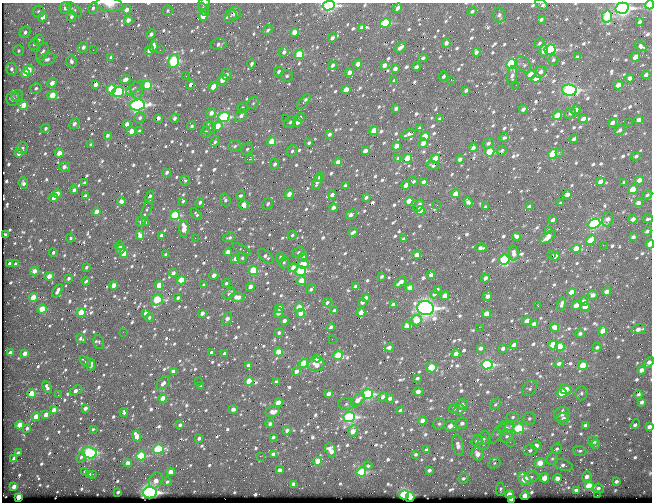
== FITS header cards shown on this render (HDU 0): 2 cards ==
NAXIS1  =                  650 / Width of table row in bytes
NAXIS2  =                  500 / Number of rows in table

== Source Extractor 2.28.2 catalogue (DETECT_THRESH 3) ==
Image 650 x 500 px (HDU 0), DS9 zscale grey, 1 PNG px = 1 image px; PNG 654 x 504 px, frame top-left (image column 1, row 500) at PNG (2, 3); each listed source drawn as its Kron ellipse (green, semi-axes under 4 px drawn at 4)
Background 379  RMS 1.5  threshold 4.62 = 3 sigma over >= 5 px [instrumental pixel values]
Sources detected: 936; of the 936, the 500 brightest by FLUX_AUTO listed and drawn (436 fainter detections omitted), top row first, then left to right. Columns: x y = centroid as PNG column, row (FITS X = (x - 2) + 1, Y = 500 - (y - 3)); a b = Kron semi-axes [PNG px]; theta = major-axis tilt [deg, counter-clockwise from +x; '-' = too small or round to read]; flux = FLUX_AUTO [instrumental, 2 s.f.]
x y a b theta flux
109 4 13 7 -8 950
204 4 6 5 - 240
541 4 7 3 -32 570
329 5 6 5 - 18000
650 5 4 4 - 8500
65 8 6 5 - 490
93 8 6 4 64 260
397 8 5 3 - 370
622 8 6 5 - 32000
204 9 7 4 -64 330
74 10 9 5 -41 240
127 10 5 4 - 610
167 10 5 5 - 200
472 11 5 4 - 220
39 12 6 6 - 330
235 14 6 6 - 600
499 15 7 6 - 390
71 16 5 4 - 290
203 16 5 4 - 1300
230 16 7 5 49 290
43 17 5 4 - 1300
607 17 6 5 - 5500
541 19 4 3 - 270
128 20 4 4 - 650
639 22 4 3 - 270
385 23 5 4 - 6100
361 28 4 3 - 280
268 30 5 4 - 240
25 32 6 5 - 410
294 32 4 4 - 1100
151 34 5 4 - 410
332 38 5 3 - 330
39 40 5 5 - 260
446 43 5 4 - 450
539 43 5 4 - 210
34 44 6 5 - 240
219 44 8 6 9 400
153 46 6 4 78 720
641 46 6 3 -26 350
83 47 5 4 - 370
400 47 6 3 48 570
550 49 5 5 - 9900
93 50 2 2 - 250
149 50 5 4 - 550
160 50 2 2 - 580
18 51 5 5 - 230
544 51 6 4 86 600
42 52 9 5 66 440
284 52 5 4 - 370
476 52 4 4 - 410
299 54 5 4 - 4100
111 57 4 3 - 220
577 57 4 3 - 250
635 57 5 4 - 1200
422 58 5 3 - 260
47 59 8 6 16 370
553 60 5 5 - 210
71 61 6 5 - 310
173 61 7 5 78 9200
252 64 5 3 - 300
358 64 4 4 - 870
511 64 5 4 - 7900
524 64 9 6 -52 300
333 65 4 3 - 290
384 65 4 3 - 560
416 67 4 3 - 570
11 69 6 5 - 330
395 69 4 3 - 530
29 70 5 4 - 1600
279 72 5 4 - 350
349 72 4 3 - 650
541 72 6 5 - 460
25 73 4 4 - 1600
227 74 5 5 - 340
531 75 5 4 - 2500
646 75 4 3 - 390
186 76 3 2 - 220
287 76 6 5 - 220
444 76 4 3 - 230
512 76 9 5 82 320
536 78 5 4 - 2100
630 78 4 3 - 590
126 79 5 4 - 520
223 80 5 4 - 1600
451 80 2 2 - 770
394 81 4 3 - 310
52 83 5 3 - 760
96 84 4 3 - 560
190 84 5 4 - 380
147 85 5 4 - 4400
516 85 2 2 - 210
618 85 4 4 - 1000
213 87 5 4 - 1700
36 88 6 5 - 270
135 88 10 4 37 290
111 89 5 4 - 2800
136 90 9 6 -80 290
346 90 4 4 - 1300
466 90 4 3 - 230
569 90 7 5 -3 23000
118 92 6 5 - 8400
52 95 5 4 - 2000
17 96 6 5 - 300
12 99 7 6 - 490
304 102 9 4 53 700
253 103 6 5 - 240
24 105 4 4 - 1800
137 105 7 5 7 22000
242 108 5 4 - 230
396 108 4 3 - 340
523 109 4 3 - 390
576 110 5 4 - 570
211 113 5 4 - 770
570 113 6 5 - 210
558 115 5 4 - 2500
241 116 7 5 48 440
224 117 5 5 - 11000
300 117 4 4 - 270
140 118 6 5 - 340
158 118 4 4 - 430
174 118 4 4 - 330
285 118 2 2 - 220
439 119 4 3 - 210
583 119 4 4 - 830
639 120 4 4 - 710
290 122 6 5 - 260
298 122 5 4 - 720
628 122 2 2 - 300
613 123 4 3 - 620
74 124 6 5 - 410
127 124 4 3 - 850
192 126 4 4 - 240
218 126 5 4 - 2300
46 128 4 4 - 250
209 128 6 6 - 270
419 128 4 3 - 240
620 130 6 4 40 330
131 131 4 4 - 1200
139 131 4 3 - 250
374 131 4 4 - 2000
206 132 5 4 - 390
329 134 4 3 - 340
408 134 7 4 19 350
107 135 4 3 - 270
425 137 5 4 - 3300
504 138 4 4 - 220
574 139 4 3 - 330
215 142 5 4 - 250
272 142 4 4 - 2700
309 143 4 3 - 250
423 143 5 4 - 700
488 143 6 5 - 340
91 144 3 3 - 210
235 146 7 5 21 290
396 146 4 3 - 1100
22 148 6 5 - 300
473 148 4 3 - 370
247 149 6 5 - 240
502 150 5 4 - 220
292 151 6 5 - 270
365 151 4 3 - 650
490 152 5 4 - 5200
559 152 3 2 - 410
19 153 4 4 - 750
59 153 4 4 - 1200
553 154 5 4 - 3600
636 156 5 4 - 250
398 158 4 3 - 240
407 158 5 4 - 2500
435 158 4 4 - 1400
249 159 4 3 - 2600
460 159 4 3 - 440
338 162 4 3 - 650
275 164 5 4 - 370
433 165 6 4 -18 220
64 167 5 5 - 490
167 172 4 3 - 300
319 177 5 4 - 270
185 180 5 5 - 210
639 180 4 3 - 710
413 181 5 3 - 250
317 182 8 4 67 580
423 182 4 3 - 420
600 182 4 4 - 1000
624 182 4 3 - 240
23 183 6 4 -68 420
84 183 3 3 - 240
406 185 4 3 - 970
345 186 3 3 - 230
74 190 4 3 - 350
633 190 5 4 - 2900
57 194 4 4 - 1000
289 194 5 4 - 1100
455 194 4 4 - 1300
567 194 4 4 - 670
332 195 4 3 - 530
647 195 5 4 - 210
85 196 3 3 - 280
241 196 4 4 - 270
150 197 6 3 78 560
366 197 4 3 - 280
53 198 4 4 - 570
225 200 6 5 - 250
121 201 4 4 - 410
183 201 4 3 - 200
409 201 4 4 - 1100
200 202 4 4 - 280
468 202 5 4 - 370
561 203 4 3 - 280
638 203 4 4 - 500
268 204 6 5 - 280
244 205 5 5 - 1100
437 205 2 2 - 230
419 206 6 3 61 520
485 207 4 3 - 240
529 207 4 3 - 320
333 208 4 3 - 670
147 209 10 4 65 270
420 210 4 4 - 1200
96 211 4 3 - 910
196 214 7 3 -50 200
351 214 6 3 38 600
175 215 5 4 - 6100
608 219 7 5 72 530
633 219 4 3 - 630
648 219 5 3 - 240
553 220 4 3 - 380
141 221 5 5 - 210
145 223 4 3 - 320
594 224 6 4 22 17000
184 229 9 5 -89 1300
548 231 4 3 - 280
647 231 4 3 - 270
353 232 5 3 - 280
6 235 4 3 - 340
140 235 4 4 - 730
162 235 4 3 - 520
292 235 5 4 - 210
517 236 4 4 - 360
548 237 8 4 41 1000
633 237 4 3 - 320
70 238 4 4 - 210
195 238 2 2 - 250
229 238 6 4 16 230
404 239 3 3 - 230
591 240 5 4 - 2000
650 244 4 3 - 1400
603 245 2 2 - 840
120 246 4 3 - 470
481 248 6 3 2 410
120 249 4 3 - 610
242 249 10 4 -30 210
576 249 5 4 - 1900
53 252 4 4 - 240
228 252 4 4 - 850
299 252 6 5 - 330
124 253 4 4 - 1600
514 253 7 5 -84 490
166 254 3 3 - 200
551 254 2 2 - 850
417 255 4 3 - 730
266 256 9 5 -41 440
555 256 4 4 - 1000
281 257 5 4 - 270
303 257 5 4 - 490
242 258 5 5 - 220
235 259 5 4 - 790
504 260 5 5 - 8100
284 262 6 4 75 220
9 263 3 3 - 210
15 264 4 3 - 280
303 264 5 4 - 1600
86 267 4 3 - 210
293 268 5 4 - 1000
253 270 5 4 - 4300
34 271 4 4 - 790
300 271 5 4 - 7900
173 273 4 4 - 470
214 275 4 4 - 570
431 275 4 4 - 580
49 276 4 4 - 1000
382 276 4 3 - 220
68 278 3 3 - 280
485 278 4 3 - 390
181 280 4 4 - 3100
86 281 4 3 - 220
301 281 5 4 - 1700
400 282 7 3 38 790
226 283 4 4 - 210
114 285 4 4 - 1200
159 285 4 4 - 1500
204 285 4 4 - 320
356 286 4 3 - 470
250 287 4 4 - 690
410 288 4 4 - 1400
311 289 5 3 - 310
437 289 3 3 - 210
58 291 7 3 59 490
607 291 4 4 - 690
571 292 4 4 - 1200
229 293 7 4 44 320
434 294 4 4 - 370
593 295 5 4 - 520
445 296 4 4 - 1000
488 296 5 4 - 550
237 297 7 4 -1 1000
33 298 4 4 - 2300
178 298 4 3 - 250
366 298 4 3 - 420
157 300 6 5 - 6000
362 302 4 3 - 230
584 302 4 4 - 1100
327 303 4 3 - 240
562 304 6 3 74 370
393 305 4 3 - 750
576 305 6 4 49 920
538 306 3 2 - 390
585 307 4 4 - 1000
279 308 4 4 - 600
299 308 4 4 - 3100
426 308 8 7 - 37000
42 309 4 4 - 2300
334 311 3 3 - 330
81 312 4 4 - 2400
361 312 4 4 - 1500
146 313 4 3 - 550
202 313 4 3 - 550
278 313 5 4 - 530
300 313 4 4 - 960
487 314 4 4 - 1400
149 317 4 4 - 240
227 319 7 4 67 590
416 320 5 5 - 2200
284 321 4 4 - 470
527 321 4 4 - 960
534 324 4 3 - 270
407 326 4 4 - 930
331 327 4 3 - 310
479 327 2 2 - 320
555 327 5 4 - 490
638 329 7 4 10 670
603 331 4 4 - 1100
123 332 2 2 - 320
279 333 4 4 - 300
580 334 4 3 - 260
81 339 5 3 - 280
332 339 2 2 - 300
99 342 7 5 -72 210
514 345 4 3 - 410
553 345 5 4 - 2900
560 346 4 4 - 1600
597 347 5 4 - 280
389 348 4 3 - 380
480 348 4 3 - 430
503 348 4 3 - 510
211 352 3 3 - 210
278 352 4 4 - 2000
10 353 4 3 - 580
25 353 4 3 - 870
224 353 4 3 - 230
456 354 4 4 - 1300
338 355 5 4 - 4200
317 358 4 4 - 570
85 362 7 2 -42 240
649 362 6 4 48 470
304 363 4 4 - 4200
559 363 4 4 - 350
91 365 6 3 84 400
248 365 4 3 - 310
316 365 8 7 - 1200
487 365 5 5 - 13000
583 365 5 4 - 1900
431 367 5 5 - 3600
642 370 4 4 - 680
173 371 4 4 - 570
296 371 4 4 - 570
417 378 3 3 - 210
198 381 2 2 - 280
249 381 4 4 - 2800
276 382 3 3 - 250
163 383 8 5 48 530
201 386 4 3 - 320
47 387 6 3 -65 330
530 388 8 6 53 260
566 389 6 5 - 1400
76 390 7 3 29 590
418 392 5 4 - 840
32 393 4 4 - 2000
562 393 5 4 - 2600
581 393 7 6 - 250
329 394 4 3 - 750
368 394 5 5 - 12000
638 394 4 3 - 210
58 395 2 2 - 330
383 397 5 4 - 500
163 398 4 4 - 1500
390 398 4 4 - 430
357 400 8 5 39 850
642 402 4 3 - 350
278 403 4 4 - 1800
346 404 8 5 2 230
462 404 6 5 - 380
495 404 6 4 42 200
85 408 4 3 - 480
454 408 5 4 - 250
233 409 4 4 - 450
54 410 4 3 - 740
459 410 5 5 - 520
400 411 4 3 - 460
124 412 4 3 - 200
273 412 7 5 10 720
562 414 8 7 - 380
46 415 4 3 - 820
36 416 4 3 - 1300
349 417 6 5 - 15000
513 417 6 5 - 230
529 418 6 6 - 280
563 419 6 6 - 590
422 420 4 4 - 620
462 423 6 5 - 370
270 424 4 4 - 410
439 424 6 5 - 240
635 424 5 3 - 350
20 425 4 4 - 1600
180 425 4 3 - 260
585 425 4 3 - 370
450 426 6 5 - 880
649 427 4 3 - 400
27 428 4 3 - 240
506 428 8 5 23 900
518 428 6 5 - 4800
93 429 4 3 - 210
287 430 4 4 - 410
353 431 6 4 65 1300
498 432 13 4 57 310
137 436 5 4 - 1300
507 436 7 6 - 330
273 437 4 3 - 230
199 438 3 3 - 300
484 438 7 6 - 380
477 441 6 5 - 550
593 441 5 5 - 510
510 442 3 2 - 240
483 444 6 6 - 290
595 444 5 4 - 200
458 445 11 6 -78 720
536 445 5 4 - 840
158 449 5 4 - 5800
557 449 5 5 - 230
331 450 7 5 -69 1100
426 450 4 3 - 330
530 450 6 5 - 290
580 451 6 5 - 210
18 453 4 3 - 330
89 453 7 5 -11 12000
273 454 4 3 - 470
416 454 3 3 - 220
477 454 6 6 - 1000
141 456 5 4 - 4600
260 456 2 2 - 1000
81 457 5 4 - 230
14 458 4 3 - 250
552 459 6 5 - 220
318 461 4 4 - 1800
127 463 4 4 - 570
494 463 6 5 - 210
540 463 5 5 - 1700
563 465 9 5 -16 410
368 466 4 4 - 210
280 470 4 3 - 480
429 470 4 3 - 340
85 472 4 3 - 290
171 472 4 4 - 1200
361 472 5 4 - 6000
89 474 3 3 - 270
93 474 3 2 - 230
587 476 5 4 - 530
531 477 7 5 16 320
463 478 5 5 - 260
544 478 5 4 - 1100
557 478 4 4 - 710
524 479 7 5 -46 2500
156 480 8 6 61 850
616 481 3 3 - 280
167 482 5 4 - 230
294 484 4 4 - 690
589 486 5 4 - 3000
14 487 4 3 - 770
598 488 5 4 - 280
500 489 6 4 86 210
576 490 4 4 - 520
118 492 3 3 - 270
150 492 7 6 - 28000
509 494 4 4 - 900
404 495 5 4 - 11000
597 495 2 2 - 1400
525 496 4 4 - 1600
19 497 4 3 - 2500
410 497 5 4 - 950
511 499 4 3 - 670
At the frame edge (FLAGS 8, measured only in part): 11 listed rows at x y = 109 4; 204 4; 541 4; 329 5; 650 5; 397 8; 622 8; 648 219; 650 244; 649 362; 649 427
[436 fainter detections neither listed nor drawn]